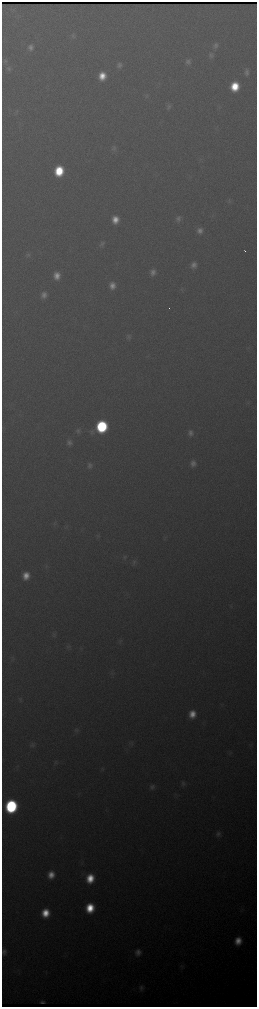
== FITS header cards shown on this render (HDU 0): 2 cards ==
NAXIS1  =                  510 / length of data axis 1
NAXIS2  =                 2010 / length of data axis 2

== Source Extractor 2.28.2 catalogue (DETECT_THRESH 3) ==
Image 510 x 2010 px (HDU 0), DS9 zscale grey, zoomed out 1/2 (1 PNG px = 2 x 2 image px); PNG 259 x 1009 px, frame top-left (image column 2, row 2010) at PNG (2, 2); no overlay
Background 2660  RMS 34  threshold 103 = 3 sigma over >= 5 px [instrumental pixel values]
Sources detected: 72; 2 cannot appear on this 1/2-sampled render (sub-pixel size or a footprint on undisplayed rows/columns) and are not listed; the other 70 listed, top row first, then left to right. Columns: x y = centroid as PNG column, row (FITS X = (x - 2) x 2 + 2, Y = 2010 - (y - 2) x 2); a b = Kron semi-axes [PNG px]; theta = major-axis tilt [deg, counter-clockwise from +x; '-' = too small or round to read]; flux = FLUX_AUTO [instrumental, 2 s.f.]
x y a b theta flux
73 36 7 6 - 1.9e+04
215 45 8 7 - 2.9e+04
30 47 8 6 78 3.9e+04
211 55 7 7 - 2.5e+04
5 61 6 6 - 1.8e+04
188 61 7 6 - 3.0e+04
119 65 7 6 - 2.6e+04
9 68 8 7 - 2.6e+04
247 72 8 5 -85 3.1e+04
102 76 7 6 - 1.3e+05
235 86 8 7 - 2.5e+05
147 96 7 5 79 1.4e+04
169 107 7 6 - 2.0e+04
17 112 8 5 82 1.4e+04
114 148 9 6 76 2.3e+04
59 171 8 7 - 3.5e+05
229 201 7 5 90 1.5e+04
178 219 8 6 71 2.9e+04
115 220 7 6 - 9.5e+04
200 231 7 7 - 4.3e+04
102 244 8 6 57 2.3e+04
245 251 2 1 - 1.4e+04
28 255 7 6 - 1.7e+04
193 265 8 6 70 4.4e+04
153 272 8 7 - 4.4e+04
57 276 8 6 89 7.7e+04
112 285 8 6 86 6.3e+04
44 295 8 6 76 4.4e+04
169 308 2 1 - 7.9e+03
129 337 7 6 - 2.1e+04
102 426 8 7 - 9.3e+05
78 431 8 6 61 2.2e+04
92 432 7 6 - 2.2e+04
190 433 8 7 - 3.6e+04
69 442 7 6 - 3.2e+04
193 463 8 6 85 4.2e+04
90 465 8 7 - 2.8e+04
54 524 4 4 - 1.1e+04
98 536 7 4 -83 1.3e+04
125 557 7 6 - 1.7e+04
134 562 8 6 55 2.3e+04
46 566 6 4 62 1.2e+04
26 576 7 6 - 9.3e+04
231 606 5 3 - 8.2e+03
54 635 7 5 -71 1.5e+04
120 641 4 2 - 7.3e+03
68 647 7 6 - 1.6e+04
13 659 6 3 -42 1.1e+04
111 673 7 4 6 1.3e+04
20 699 3 3 - 8.5e+03
192 714 8 7 - 1.1e+05
76 730 8 6 84 1.8e+04
131 743 8 5 -84 1.7e+04
32 745 7 7 - 2.1e+04
230 753 7 4 67 1.1e+04
56 762 6 5 - 1.4e+04
103 769 6 2 -66 9.2e+03
183 783 7 6 - 2.0e+04
152 787 7 7 - 2.8e+04
11 806 9 8 - 1.3e+06
218 834 7 6 - 2.7e+04
51 875 7 7 - 9.2e+04
90 878 8 7 - 1.8e+05
90 908 8 7 - 2.4e+05
45 913 8 7 - 1.7e+05
238 941 8 7 - 1.0e+05
4 952 5 4 - 2.6e+04
138 952 9 8 - 5.1e+04
181 966 6 2 -24 8.7e+03
141 988 9 7 79 3.0e+04
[2 sub-pixel or undisplayed-footprint detections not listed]